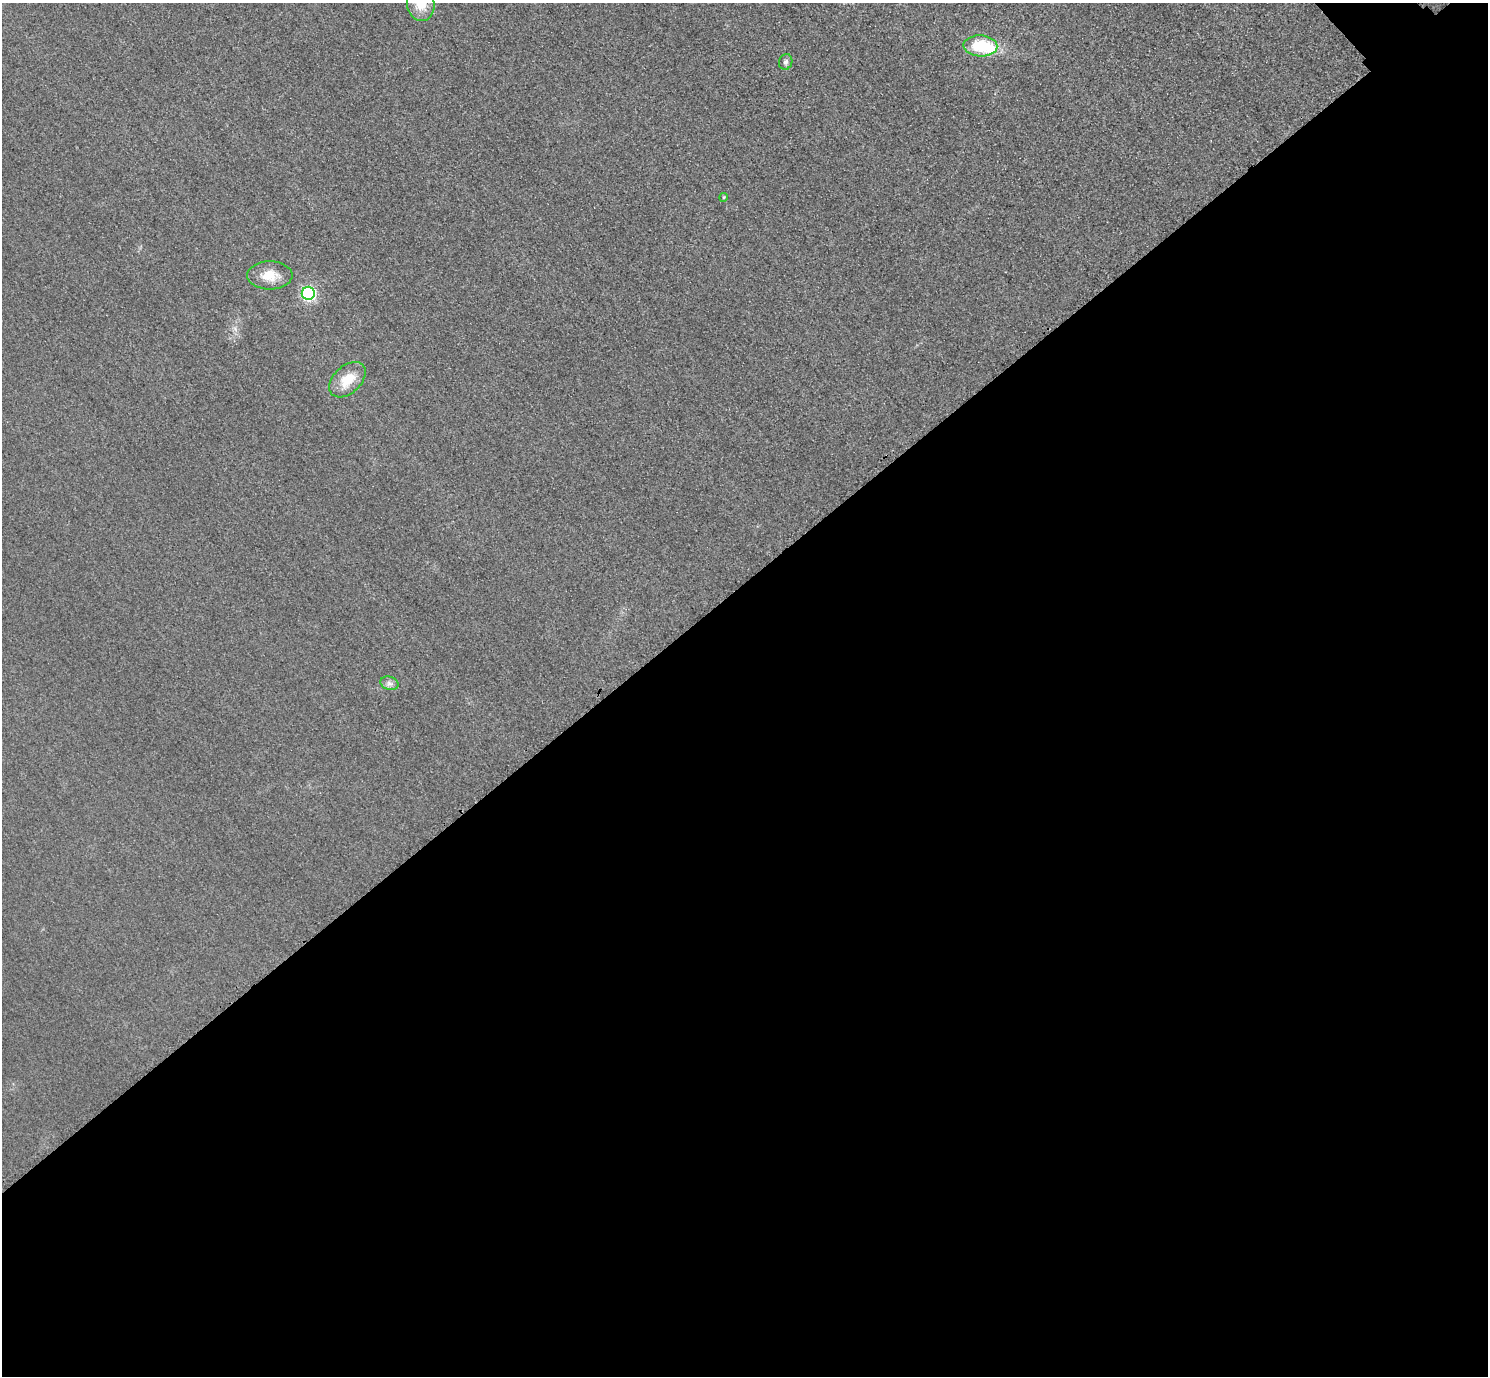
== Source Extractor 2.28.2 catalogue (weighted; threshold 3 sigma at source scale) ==
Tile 15 of 4 x 4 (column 3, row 4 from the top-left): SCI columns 3004-4489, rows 184-1557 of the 6005 x 6003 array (HDU 1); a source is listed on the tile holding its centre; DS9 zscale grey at full resolution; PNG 1490 x 1378 px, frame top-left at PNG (2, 3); each listed source drawn as its Kron ellipse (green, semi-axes under 4 px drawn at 4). Shown black and unused: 58% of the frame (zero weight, under 3 of 4 exposures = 3% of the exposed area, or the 3 px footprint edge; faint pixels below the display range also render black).
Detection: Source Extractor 2.28.2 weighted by HDU 2 'WHT'; one run over the whole footprint, this tile lists its part. Background 0.0513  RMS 0.016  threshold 0.0718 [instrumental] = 3 sigma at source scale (4.5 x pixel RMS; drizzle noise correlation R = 1.50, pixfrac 1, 0.05/0.05 arcsec/px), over >= 5 px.
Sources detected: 9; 1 inside a brighter object's white glare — neither listed nor drawn; the other 8 listed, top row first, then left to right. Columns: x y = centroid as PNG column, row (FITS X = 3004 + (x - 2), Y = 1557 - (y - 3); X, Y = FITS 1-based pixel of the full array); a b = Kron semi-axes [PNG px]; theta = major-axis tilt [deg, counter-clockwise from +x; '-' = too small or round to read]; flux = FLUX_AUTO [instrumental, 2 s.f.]
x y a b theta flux
421 3 18 13 -81 38
980 46 17 10 -3 69
786 62 8 6 71 5.1
724 197 4 3 - 1.5
270 275 22 14 0 28
308 293 6 6 - 270
347 380 21 13 43 35
389 683 9 6 -16 5.9
Isophote crosses this tile's border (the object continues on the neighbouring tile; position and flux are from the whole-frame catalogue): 1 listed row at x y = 421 3